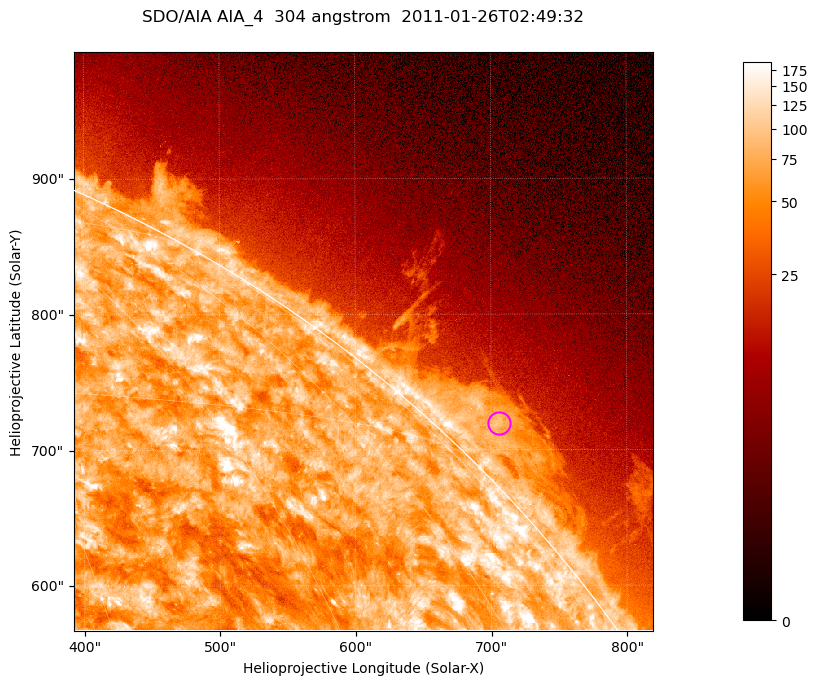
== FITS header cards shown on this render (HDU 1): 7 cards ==
TELESCOP= 'SDO/AIA '           / For AIA: SDO/AIA
INSTRUME= 'AIA_4   '           / For AIA: AIA_ATA1, AIA_ATA2, AIA_ATA3 or AIA_AT
WAVELNTH=                  304 / [angstrom] Wavelength
WAVEUNIT= 'angstrom'           / Wavelength unit: angstrom
DATE-OBS= '2011-01-26T02:49:32.126' / [ISO] Date when observation started; ISO 8
CTYPE1  = 'HPLN-TAN'           / CTYPE1; Typically HPLN
CTYPE2  = 'HPLT-TAN'           / CTYPE2; Typically HPLT

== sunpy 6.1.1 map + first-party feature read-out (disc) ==
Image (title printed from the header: SDO/AIA AIA_4  304 angstrom  2011-01-26T02:49:32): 711 x 711 px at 0.6 arcsec/px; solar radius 975 arcsec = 1624 px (partial field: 2.6% of the solar disc is inside the frame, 42% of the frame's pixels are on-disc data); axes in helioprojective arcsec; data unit not stated in the header (colour bar unlabelled)
Orientation: roll -0.132 deg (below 1 deg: not rotated)
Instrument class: DISC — disc imager (sunpy class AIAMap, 304 A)
Bright regions (active regions / flare kernels): reference = the on-disc median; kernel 7 px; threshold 5 sigma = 122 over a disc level ~73.5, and >= 1.15x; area >= 505 px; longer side >= 9 px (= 5.4 arcsec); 0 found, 0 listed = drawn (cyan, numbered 1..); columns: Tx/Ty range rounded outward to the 2 arcsec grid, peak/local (2 s.f.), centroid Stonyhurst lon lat
Off-limb structures (1.02-1.3 R_sun): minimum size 252 px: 6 found; the strongest spans PA ~310..320 deg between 1.02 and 1.06 R_sun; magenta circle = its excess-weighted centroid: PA ~315 deg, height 1.03 R_sun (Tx ~706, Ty ~720 arcsec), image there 3.7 x the reference